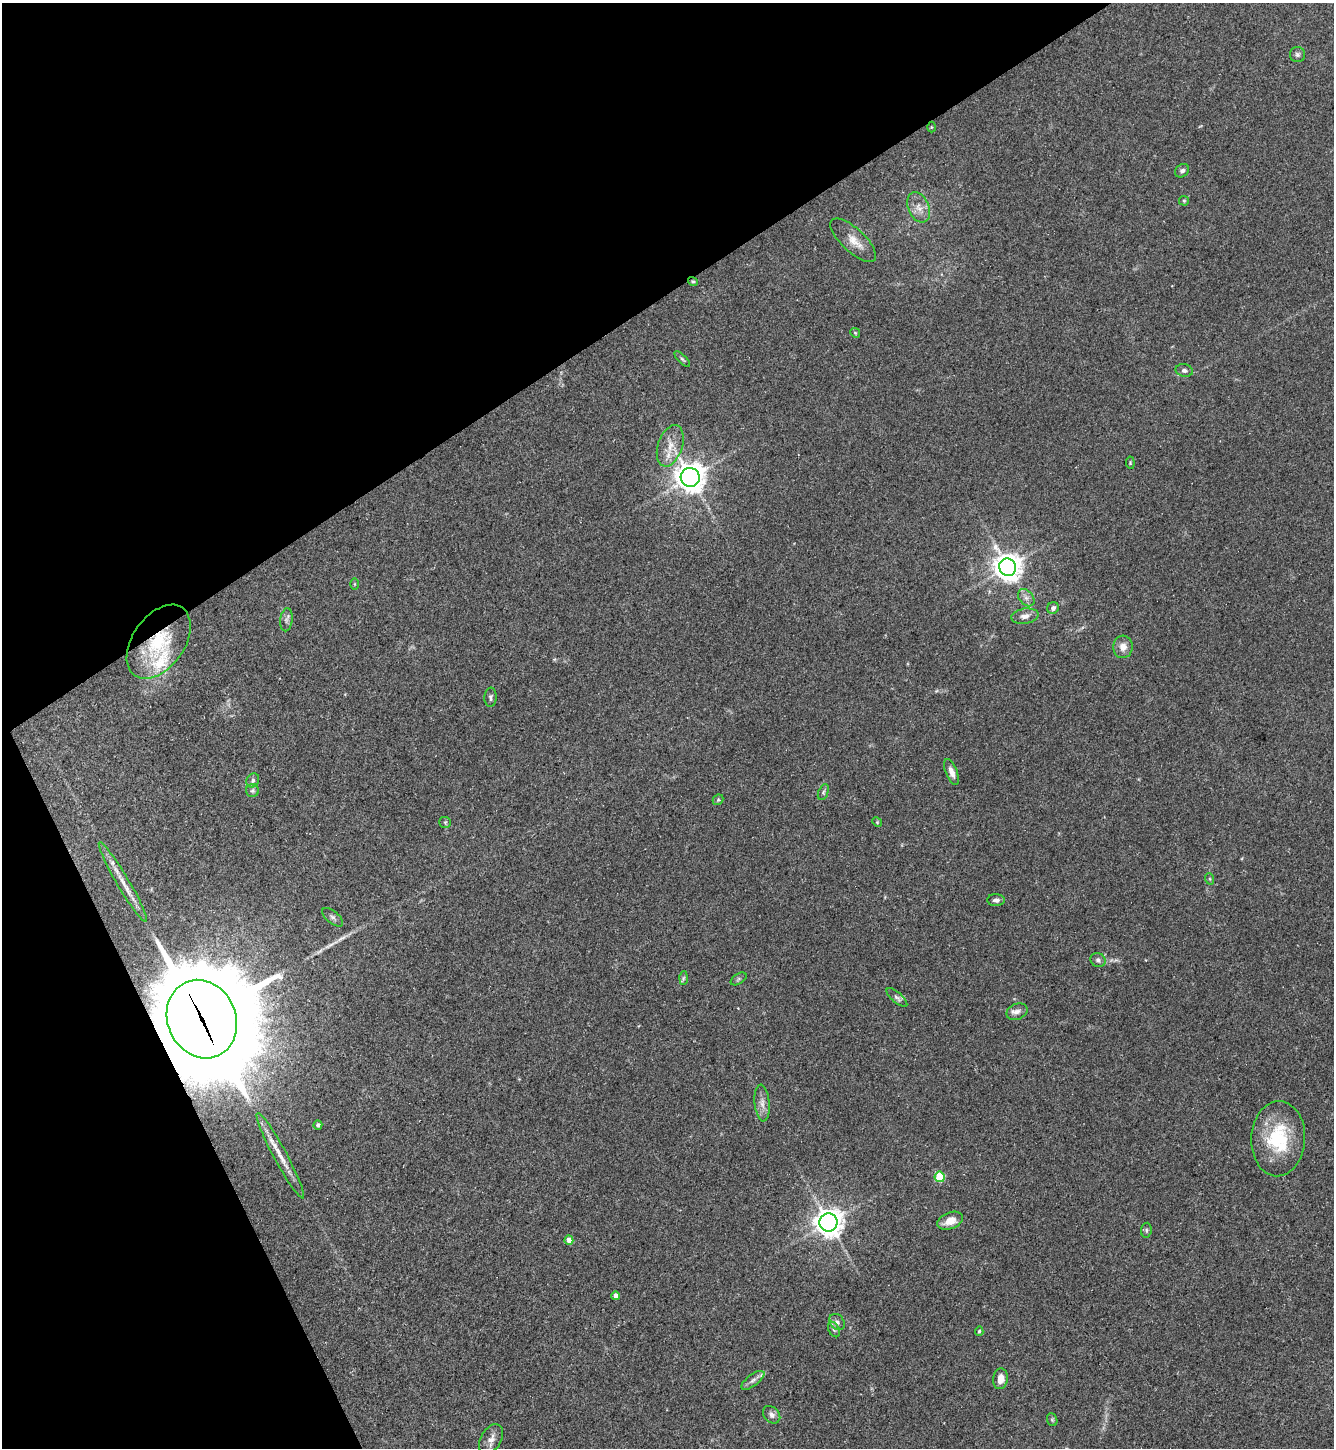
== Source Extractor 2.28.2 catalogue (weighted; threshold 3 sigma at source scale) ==
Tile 5 of 4 x 4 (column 1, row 2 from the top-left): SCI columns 291-1622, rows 2891-4336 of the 5774 x 5783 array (HDU 1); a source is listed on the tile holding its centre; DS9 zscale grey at full resolution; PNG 1336 x 1450 px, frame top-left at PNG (2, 3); each listed source drawn as its Kron ellipse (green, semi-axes under 4 px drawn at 4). Shown black and unused: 28% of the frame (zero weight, under 3 of 5 exposures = <1% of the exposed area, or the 3 px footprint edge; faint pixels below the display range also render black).
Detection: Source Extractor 2.28.2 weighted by HDU 2 'WHT'; one run over the whole footprint, this tile lists its part. Background 0.0627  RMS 0.0059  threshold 0.0266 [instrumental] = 3 sigma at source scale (4.5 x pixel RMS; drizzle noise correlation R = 1.50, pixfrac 1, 0.05/0.05 arcsec/px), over >= 5 px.
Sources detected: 63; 1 long thin detection or spike segment (spike, bleed or trail) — neither listed nor drawn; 5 inside a brighter listed object's ellipse — not listed separately; the other 57 listed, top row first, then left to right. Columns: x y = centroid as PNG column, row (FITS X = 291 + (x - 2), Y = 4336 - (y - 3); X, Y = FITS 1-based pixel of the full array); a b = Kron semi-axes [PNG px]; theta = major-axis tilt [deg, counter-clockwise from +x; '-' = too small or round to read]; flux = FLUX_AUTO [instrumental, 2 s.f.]
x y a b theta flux
1297 55 7 7 - 1.6
931 127 5 3 - 0.5
1182 171 7 6 - 1.9
1184 201 5 4 - 0.73
919 207 16 10 -67 5.9
853 240 29 11 -43 8.2
693 281 5 4 - 0.78
855 333 5 4 - 0.66
682 359 10 4 -45 1.1
1184 370 9 6 -13 1.8
670 446 21 12 71 8.6
1130 463 6 4 -84 0.74
690 477 9 9 - 740
1008 567 9 8 - 730
354 584 6 4 90 0.59
1026 598 10 7 -49 2.7
1053 608 6 5 - 2
1025 616 13 7 9 3.6
286 620 12 6 83 2.2
159 642 41 26 55 37
1123 647 11 9 86 4.8
491 697 10 6 87 1.6
951 772 14 6 -69 3.8
253 780 7 6 - 1.5
252 791 6 6 - 1.3
823 792 8 5 69 1.2
718 800 6 4 43 0.79
445 822 6 5 - 0.91
877 822 5 4 - 0.64
1210 879 6 3 -71 0.67
123 882 46 6 -60 8.7
996 900 9 6 -1 2.1
333 917 12 6 -40 2
1098 960 8 6 -28 1.7
683 978 7 4 88 1
739 979 9 5 34 1.1
897 997 13 5 -41 1.6
1017 1012 11 7 24 2.7
202 1019 40 34 -66 12000
762 1103 18 7 -84 4.4
318 1125 4 4 - 1.7
1278 1139 37 27 87 38
280 1156 48 6 -62 10
940 1177 5 5 - 29
950 1221 13 8 21 7.1
828 1222 9 9 - 640
1146 1230 7 5 83 1.2
569 1240 4 4 - 6.7
616 1296 4 4 - 3.8
837 1322 9 7 -52 2.4
834 1330 8 5 -63 1.6
979 1331 5 4 - 0.71
1000 1379 10 7 82 6
753 1380 13 5 37 2.5
772 1415 10 7 -47 2.5
1052 1420 7 5 -69 0.92
491 1439 16 10 60 4.4
Overlapping masked pixels (flux is a lower limit): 3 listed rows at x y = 693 281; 159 642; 202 1019